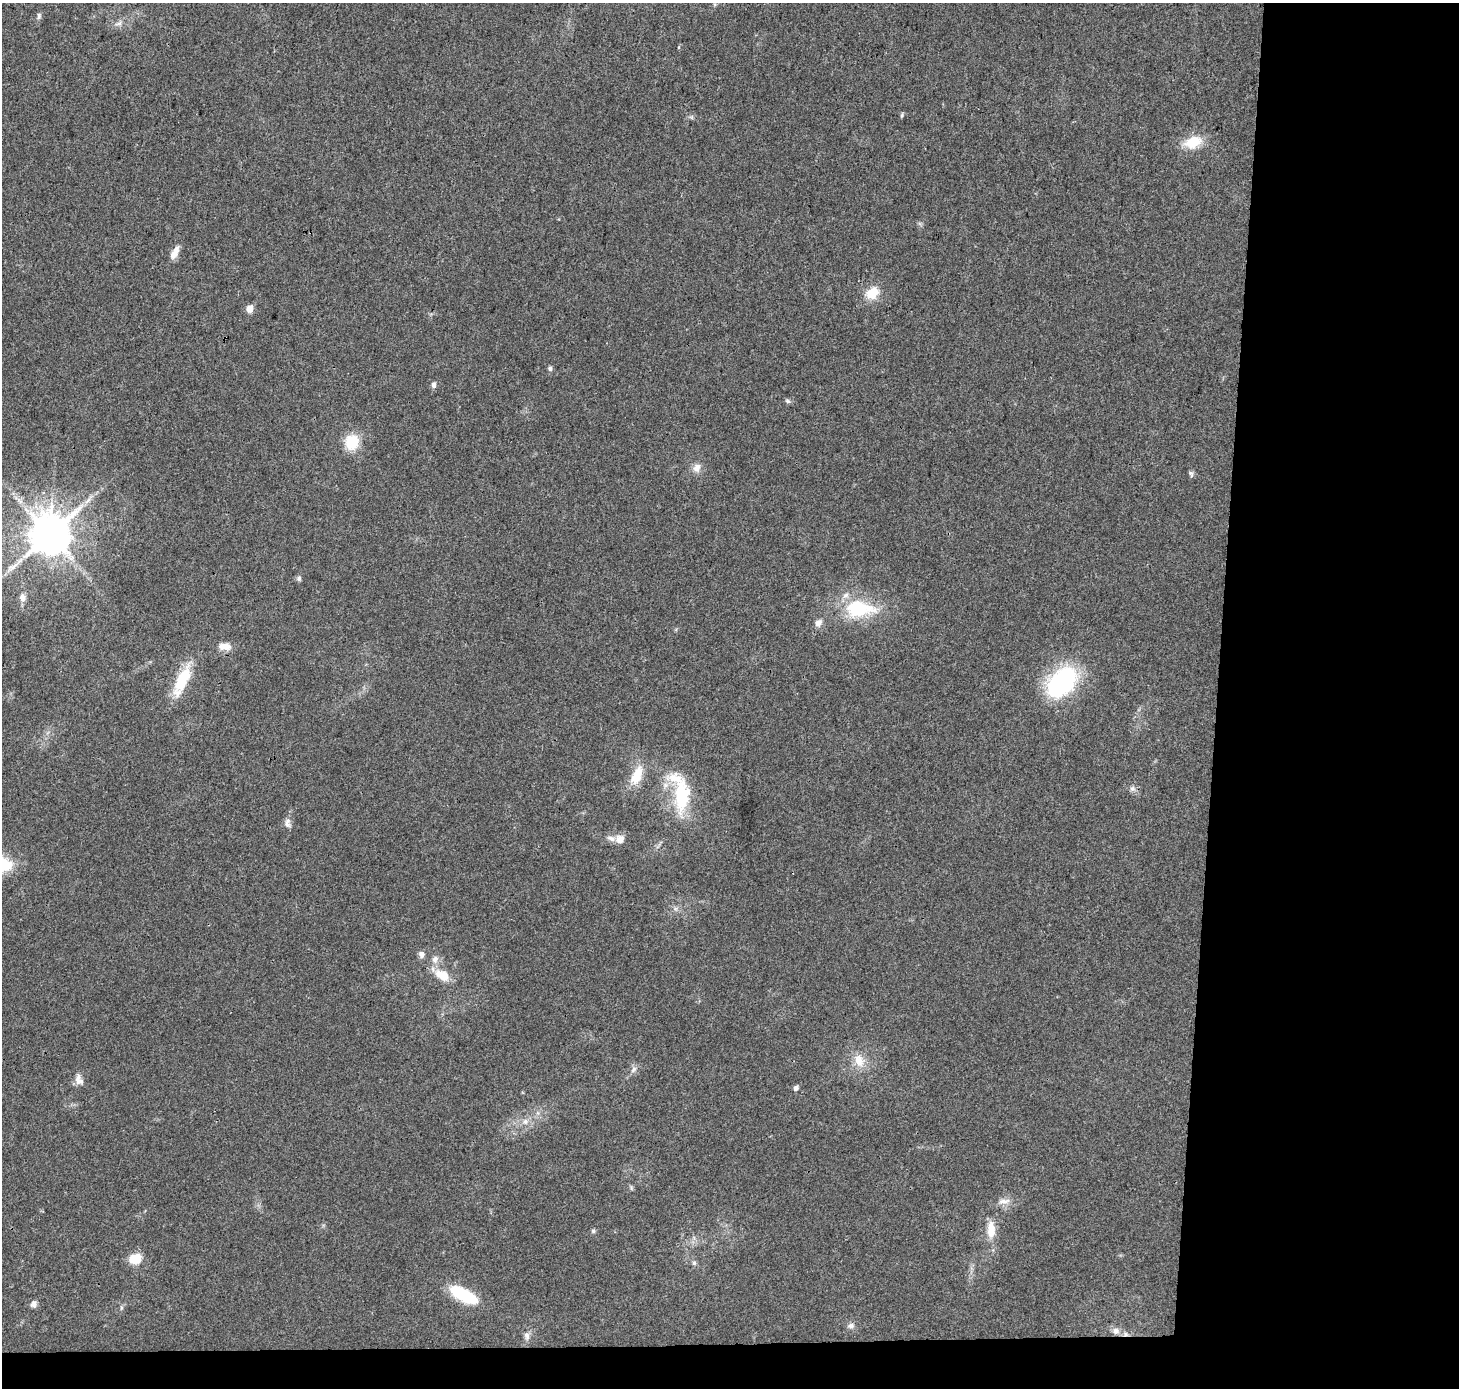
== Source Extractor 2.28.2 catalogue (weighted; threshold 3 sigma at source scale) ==
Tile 9 of 3 x 3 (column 3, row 3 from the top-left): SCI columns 2923-4379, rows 237-1622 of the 4379 x 4623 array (HDU 1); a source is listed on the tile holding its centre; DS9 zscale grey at full resolution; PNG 1461 x 1390 px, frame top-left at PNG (2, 3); no overlay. Shown black and unused: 19% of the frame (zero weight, under 3 of 4 exposures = <1% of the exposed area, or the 3 px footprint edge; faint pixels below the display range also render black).
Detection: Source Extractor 2.28.2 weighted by HDU 2 'WHT'; one run over the whole footprint, this tile lists its part. Background 0.0348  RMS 0.0041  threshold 0.0185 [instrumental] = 3 sigma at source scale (4.5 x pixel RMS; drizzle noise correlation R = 1.50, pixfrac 1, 0.0396/0.0396 arcsec/px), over >= 5 px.
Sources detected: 52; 1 long thin detection or spike segment (spike, bleed or trail) — not listed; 3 inside a brighter listed object's ellipse — not listed separately; the other 48 listed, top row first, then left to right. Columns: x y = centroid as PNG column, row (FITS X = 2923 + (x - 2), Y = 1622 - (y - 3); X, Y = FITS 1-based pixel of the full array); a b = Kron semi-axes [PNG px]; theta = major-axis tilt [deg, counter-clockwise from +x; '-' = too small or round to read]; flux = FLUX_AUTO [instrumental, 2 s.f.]
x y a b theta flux
39 16 9 5 -90 0.97
119 23 12 5 18 1.6
679 47 5 3 - 0.38
902 115 6 4 83 0.62
1193 142 20 13 20 11
175 253 18 7 62 3.8
872 293 19 14 37 7.6
249 309 5 5 - 6.9
550 368 6 5 - 1
433 385 6 5 - 1.7
788 401 8 5 -27 0.86
352 442 15 13 81 13
697 468 12 10 60 2.9
1191 474 9 5 -64 0.91
88 501 12 5 45 2.1
50 534 12 11 - 1700
299 578 7 6 - 0.98
22 598 11 8 -85 2.6
859 609 40 21 -1 26
818 623 10 8 51 2.3
224 646 16 9 3 3.9
182 680 41 13 65 16
1061 682 35 22 46 52
637 775 24 12 66 9.5
1132 789 8 7 - 1.4
681 795 38 17 88 26
288 823 15 8 -81 2.1
620 839 11 10 - 3.3
421 954 9 7 -82 1.6
435 959 11 9 66 2.5
442 975 20 12 -29 7.5
859 1060 20 14 -68 6.6
633 1069 10 5 50 1.5
79 1080 16 10 -73 2.9
796 1088 6 5 - 1.2
525 1122 9 7 58 2.1
631 1188 8 4 90 0.62
1004 1201 20 7 8 3
991 1230 20 9 -89 6.9
593 1231 6 5 - 0.74
135 1259 12 9 20 8.4
694 1263 7 6 - 0.95
463 1294 33 12 -27 21
33 1304 9 7 80 1.7
121 1308 6 4 73 0.64
851 1326 10 7 13 1.5
1116 1331 9 9 - 2.4
527 1336 11 7 -77 1.9